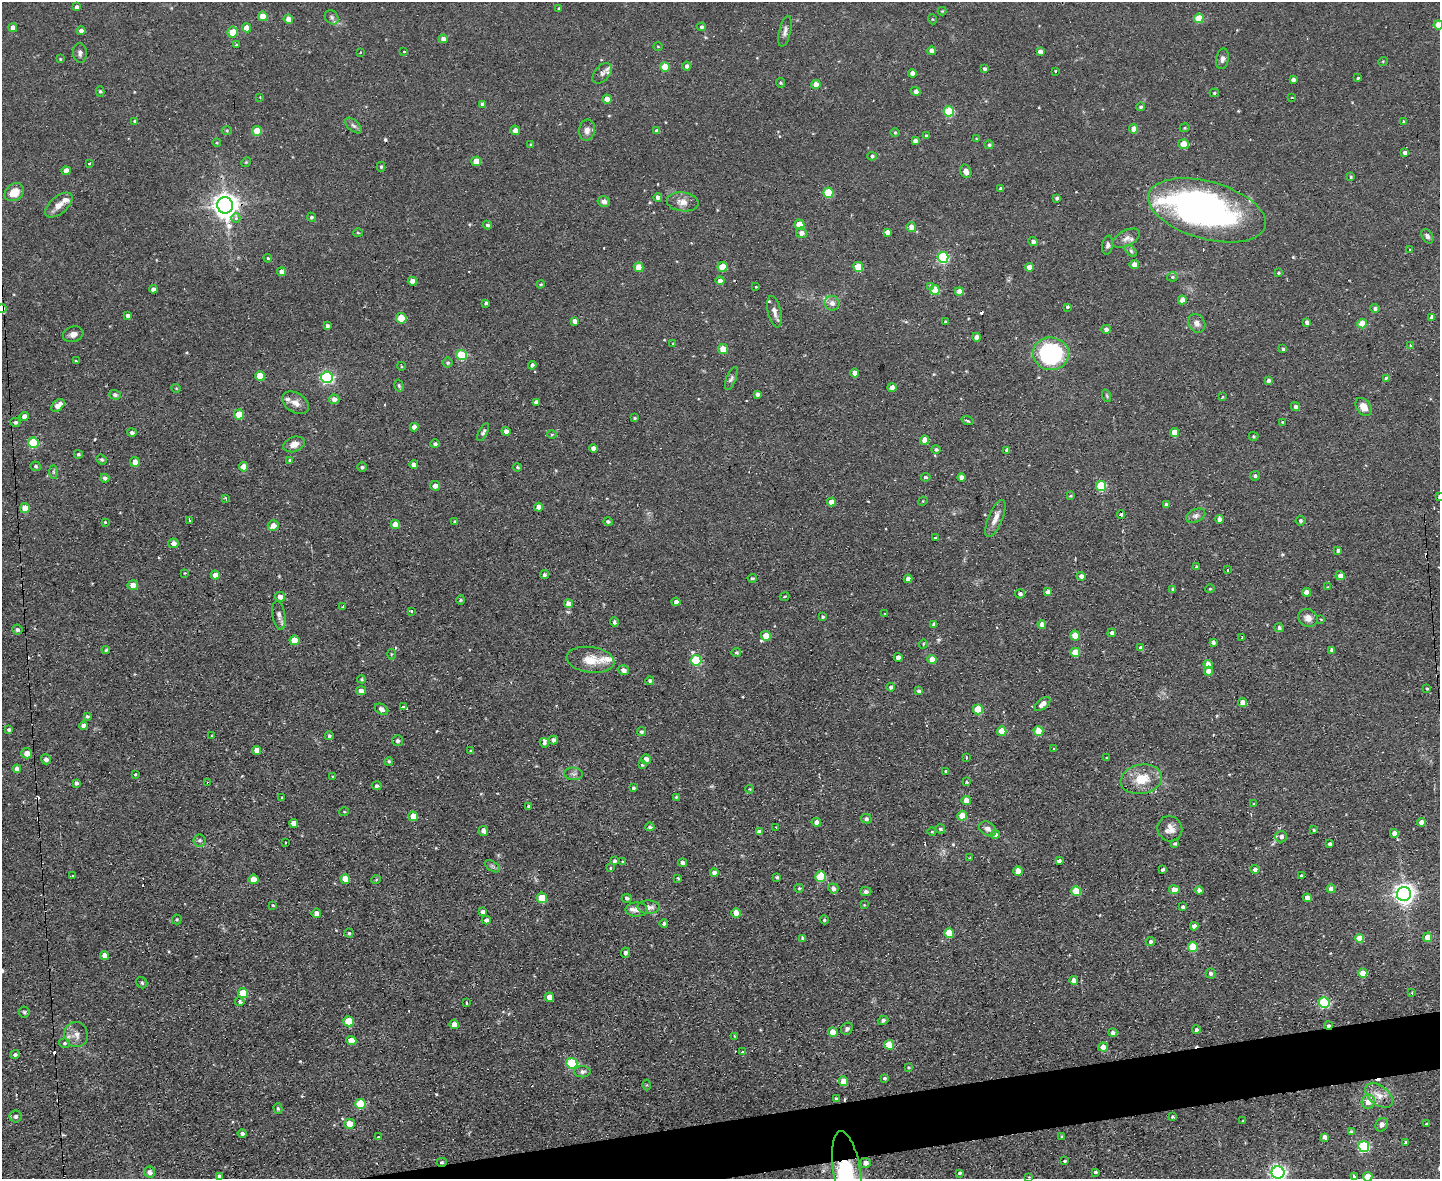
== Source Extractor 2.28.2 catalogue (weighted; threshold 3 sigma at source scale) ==
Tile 5 of 3 x 4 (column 2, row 2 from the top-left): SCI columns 1677-3114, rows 2355-3531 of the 4681 x 4708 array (HDU 1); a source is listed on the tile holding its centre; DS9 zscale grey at full resolution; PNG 1442 x 1181 px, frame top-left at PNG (2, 2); each listed source drawn as its Kron ellipse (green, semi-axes under 4 px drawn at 4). Shown black and unused: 3% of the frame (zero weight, under 2 of 3 exposures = <1% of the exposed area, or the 3 px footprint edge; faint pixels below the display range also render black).
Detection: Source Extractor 2.28.2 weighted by HDU 2 'WHT'; one run over the whole footprint, this tile lists its part. Background 0.0736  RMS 0.0069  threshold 0.0308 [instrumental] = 3 sigma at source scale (4.5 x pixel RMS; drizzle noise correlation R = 1.50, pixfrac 1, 0.05/0.05 arcsec/px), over >= 5 px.
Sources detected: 493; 2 inside a brighter object's white glare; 21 cosmic-ray / hot-pixel residue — neither listed nor drawn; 10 inside a brighter listed object's ellipse — not listed separately; the other 460 listed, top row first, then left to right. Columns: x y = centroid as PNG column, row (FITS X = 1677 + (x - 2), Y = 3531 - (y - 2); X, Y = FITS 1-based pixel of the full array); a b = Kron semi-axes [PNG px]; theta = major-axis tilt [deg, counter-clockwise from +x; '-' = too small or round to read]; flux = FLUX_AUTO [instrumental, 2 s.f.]
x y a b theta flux
76 7 4 4 - 1.7
559 9 4 3 - 1.3
942 11 4 4 - 0.59
263 16 5 4 - 12
332 17 8 6 -46 1.8
1199 18 4 4 - 17
288 19 4 4 - 5.9
932 19 5 3 - 0.61
1438 25 4 4 - 9.5
701 27 4 4 - 1.4
13 28 4 4 - 3.5
246 28 4 4 - 6.3
81 31 4 4 - 2.2
785 31 15 5 77 2.9
233 32 5 5 - 16
443 39 4 4 - 4.4
236 45 3 3 - 1.6
658 46 4 3 - 0.57
931 51 4 4 - 2.9
1040 51 4 4 - 3.4
404 52 3 3 - 1.4
80 53 10 7 -88 2.3
360 53 3 2 - 1
60 59 3 3 - 0.63
1222 59 10 6 79 2.4
1383 61 5 3 - 0.54
687 66 4 4 - 2.2
665 67 5 5 - 16
984 69 3 3 - 1.4
1055 71 3 3 - 0.94
602 73 12 7 49 3
912 73 4 4 - 4.6
1358 78 3 3 - 2.7
1293 80 4 3 - 2.6
780 83 5 4 - 0.97
816 85 4 4 - 5.7
100 91 5 4 - 0.98
916 91 5 4 - 3
1214 93 4 3 - 0.77
260 97 3 3 - 0.55
1292 98 3 2 - 0.54
607 99 4 4 - 6.1
482 104 4 4 - 1.9
1141 107 4 4 - 1.3
949 111 5 5 - 40
135 121 4 4 - 1.2
1403 122 3 3 - 2.2
353 126 10 5 -41 1.9
1185 128 5 4 - 0.83
1134 129 4 4 - 7.9
227 130 5 3 - 0.73
515 130 5 4 - 3.8
587 130 10 8 80 3.9
257 131 5 5 - 14
657 131 4 4 - 2.8
895 132 5 3 - 0.61
926 136 4 4 - 1.3
977 139 4 3 - 0.61
915 141 4 3 - 2.1
217 143 4 3 - 0.59
531 144 3 3 - 0.92
1184 144 5 5 - 12
989 145 4 4 - 1.3
1405 153 4 3 - 2.7
872 156 4 4 - 1.1
476 161 5 4 - 10
246 162 5 4 - 0.75
89 164 3 3 - 2.2
381 167 5 4 - 1.1
66 171 4 4 - 4.7
966 171 7 5 -65 3.7
1351 177 4 4 - 0.87
1001 189 4 4 - 2
14 192 10 8 36 8.8
828 193 5 5 - 28
658 197 4 4 - 2.9
1057 198 4 3 - 1.5
604 202 6 5 - 2.8
682 202 16 9 -6 6
59 205 16 8 40 5.8
225 205 8 7 - 690
1207 210 60 28 -16 230
311 217 5 4 - 1.1
236 218 5 4 - 2.2
799 224 5 5 - 11
487 225 4 4 - 1.5
911 227 5 5 - 6.5
887 232 4 4 - 3.4
358 233 5 3 - 0.66
801 233 5 5 - 3.7
1427 236 8 5 -57 1.7
1126 238 15 7 28 3.9
1033 241 5 4 - 1.9
1108 245 9 5 80 1.9
1410 249 3 2 - 0.76
1131 251 7 4 -46 1.2
943 257 5 5 - 67
268 258 4 3 - 0.64
1134 264 5 4 - 4.3
638 267 5 4 - 13
722 267 5 5 - 14
858 267 5 5 - 21
1029 267 4 4 - 6.2
282 272 4 4 - 4.9
1278 273 3 3 - 0.71
1172 277 5 4 - 1.1
412 281 4 4 - 5.2
720 281 4 4 - 4.5
541 284 4 3 - 0.84
931 286 4 3 - 3.5
756 287 3 2 - 0.82
153 289 4 4 - 2.5
935 290 5 5 - 19
959 291 4 4 - 6.2
1182 300 4 4 - 4.5
486 303 4 4 - 1.6
832 303 7 7 - 3.7
1067 307 3 3 - 9.7
2 308 4 4 - 12
1375 308 4 4 - 1.8
774 312 16 6 -77 3.8
128 315 4 3 - 1.8
1432 317 4 3 - 14
401 318 5 5 - 20
574 321 4 4 - 2.7
945 322 3 3 - 0.74
1307 322 4 3 - 2.4
1197 323 10 8 -57 3.5
1362 324 5 4 - 14
327 326 4 3 - 1.6
1106 329 4 4 - 2.4
73 334 10 7 17 3.5
976 337 4 4 - 4.1
673 344 4 3 - 0.54
1410 346 3 3 - 2.5
723 349 5 5 - 15
1283 349 4 3 - 1
1051 354 18 16 -6 92
462 355 5 5 - 38
76 361 3 2 - 0.65
448 363 5 5 - 1.1
532 365 4 4 - 1.9
401 366 4 3 - 0.55
854 373 4 4 - 4.4
260 376 5 4 - 15
327 377 6 5 - 110
731 378 12 5 69 1.9
1386 378 4 3 - 1.2
1268 381 4 4 - 2.2
399 386 6 4 -74 1.2
176 388 4 3 - 0.54
892 388 4 4 - 4.3
757 394 4 4 - 2
115 395 6 4 -16 1.8
1107 396 6 4 -72 0.96
1222 397 4 3 - 0.57
334 399 5 5 - 3.4
536 402 4 4 - 2.1
295 403 14 10 -32 4.9
58 405 8 5 42 5.6
1295 407 4 4 - 1.9
1364 407 10 7 -54 6.4
239 414 5 5 - 14
24 416 5 4 - 3.4
635 418 3 3 - 0.83
967 420 6 3 -19 0.93
15 422 5 4 - 1.5
1282 422 3 3 - 0.66
414 427 4 4 - 3.4
506 431 4 4 - 2.7
132 432 4 4 - 1.5
483 432 9 4 62 1.6
1174 432 4 4 - 9.5
552 435 5 3 - 0.7
1253 436 5 4 - 0.81
925 440 4 4 - 9.9
33 443 5 5 - 31
294 444 11 7 21 5.2
435 444 4 4 - 1.6
593 448 4 4 - 3.7
936 449 5 4 - 1.3
1007 450 4 3 - 1.9
78 454 4 4 - 1
102 460 5 4 - 1
290 461 4 3 - 1.1
135 462 5 4 - 5.1
414 464 4 4 - 3.4
36 466 5 5 - 0.85
244 467 4 4 - 7.4
362 467 5 4 - 1.1
517 467 4 3 - 0.89
53 472 7 4 -89 1.3
1255 476 5 5 - 1.5
926 477 5 4 - 1.2
961 477 4 4 - 3.4
105 478 4 4 - 2.2
435 486 5 5 - 3.7
1101 486 5 5 - 36
1070 496 4 4 - 0.67
1439 497 3 3 - 5.9
225 498 4 2 - 0.76
923 501 5 4 - 0.66
831 502 4 4 - 6.3
1166 505 4 4 - 2.2
538 507 4 4 - 5.1
25 508 5 4 - 7.7
1121 515 4 4 - 2.5
1196 516 10 6 24 2.6
995 518 20 7 67 5.5
1219 519 4 4 - 3.3
189 521 3 3 - 2.6
1300 521 5 5 - 1.5
105 522 4 4 - 0.69
455 522 3 2 - 0.79
608 522 5 4 - 1.3
395 524 4 4 - 9.4
273 526 5 5 - 4.5
935 538 4 3 - 0.74
173 543 5 4 - 2.8
1338 550 4 4 - 1.5
1197 567 4 3 - 0.98
1228 570 3 2 - 0.69
185 573 4 2 - 0.43
215 575 4 4 - 4.1
544 575 4 4 - 1.6
1081 576 4 4 - 3
1340 576 4 4 - 4.9
752 578 4 3 - 0.89
908 579 4 4 - 3.8
133 585 5 5 - 5.2
1328 587 4 4 - 0.81
1173 589 4 4 - 1.5
1210 589 5 3 - 0.53
1047 592 4 4 - 2.3
1307 592 4 4 - 4.4
1020 594 5 4 - 2
784 596 5 2 - 0.63
280 597 5 5 - 4.3
461 600 4 4 - 0.8
676 602 4 4 - 2.2
569 604 4 4 - 6.1
343 606 2 2 - 0.68
411 611 3 3 - 1.5
885 613 3 2 - 0.45
279 615 14 6 -81 3
823 617 4 3 - 0.92
1308 618 10 8 -36 4.7
1321 619 3 2 - 0.52
614 622 5 3 - 1.3
934 624 4 3 - 1.7
1042 624 4 4 - 3.3
1279 628 4 4 - 1.9
17 630 5 5 - 1.4
1112 633 4 4 - 2.1
1075 635 5 4 - 13
766 636 5 5 - 9.6
1242 638 3 2 - 0.84
294 640 5 4 - 10
1213 642 4 3 - 1.8
923 644 5 3 - 0.56
1141 648 4 4 - 2.9
106 650 4 4 - 1.1
1332 650 4 3 - 2.4
1075 652 5 4 - 13
736 653 4 4 - 1.1
391 654 5 3 - 0.65
898 658 4 4 - 5.3
932 659 5 4 - 8.1
590 660 24 13 -7 12
696 660 5 5 - 42
1208 664 4 4 - 5.7
623 670 5 5 - 3.3
1208 671 4 4 - 4
361 679 4 4 - 0.74
650 681 4 4 - 1.2
891 687 4 4 - 2.1
1427 689 4 3 - 0.77
361 691 5 4 - 3.4
919 691 4 3 - 1.5
1243 703 4 4 - 6.8
1042 704 9 5 39 4.6
403 707 4 3 - 1.6
382 709 7 5 -30 2.7
978 709 5 5 - 21
87 716 3 3 - 1.1
83 726 4 4 - 2.9
9 729 3 3 - 1.2
1002 731 5 4 - 11
1038 731 5 4 - 15
641 732 4 4 - 1.1
212 736 4 2 - 0.48
329 736 4 4 - 1.1
553 740 4 4 - 2.7
397 741 5 5 - 1.8
544 743 5 4 - 1.5
1054 749 3 3 - 0.74
257 750 4 4 - 6.1
471 751 4 3 - 0.75
27 753 5 5 - 6.6
966 757 3 2 - 1.4
1107 758 3 3 - 1
46 759 5 4 - 2.5
646 759 5 5 - 4.3
389 761 4 4 - 1.1
642 765 4 3 - 0.64
17 769 4 4 - 3.2
946 771 4 3 - 0.87
573 774 9 6 -4 2
135 775 3 3 - 1.2
333 777 3 3 - 0.64
1141 779 21 14 10 15
966 782 4 4 - 0.66
76 783 4 4 - 1.8
208 783 3 3 - 2.8
377 786 5 4 - 1.5
633 788 3 3 - 1.1
750 789 4 4 - 0.61
676 797 4 3 - 0.64
282 798 3 2 - 1.1
966 800 5 4 - 5.5
1253 804 4 3 - 0.65
528 806 4 3 - 0.86
344 812 5 3 - 0.57
413 816 5 4 - 8.9
962 816 5 4 - 8.7
866 819 5 4 - 1.6
816 822 4 4 - 3
1421 822 4 4 - 4
293 823 4 4 - 4.8
650 827 4 4 - 1.3
776 827 2 2 - 0.71
940 829 5 4 - 1.3
988 829 9 6 -31 3
1170 829 13 12 - 5.8
1314 830 3 3 - 0.86
483 831 5 4 - 3.8
759 832 4 4 - 3.3
932 832 4 3 - 0.55
1394 833 4 4 - 4.1
995 835 5 4 - 2.1
1281 837 6 5 - 2.7
199 840 6 6 - 1.5
285 843 3 2 - 1.1
1175 843 4 4 - 1.2
1330 844 3 3 - 1.5
970 858 4 3 - 0.67
614 861 4 4 - 1.3
1059 861 3 3 - 69
623 862 4 3 - 0.81
683 863 4 4 - 2.7
492 866 8 5 -31 1.6
611 868 3 3 - 2
1255 869 4 4 - 2.4
1163 870 4 3 - 1.9
1018 871 4 4 - 7.9
714 873 4 4 - 3.4
73 876 3 3 - 1.4
1301 876 3 3 - 0.81
777 877 3 3 - 1.2
821 877 5 5 - 32
678 878 4 3 - 0.65
253 879 5 4 - 9.6
345 879 5 4 - 9.5
376 880 5 3 - 0.68
799 888 5 4 - 0.88
833 888 5 5 - 3.1
1331 889 4 4 - 5.7
1174 890 5 4 - 7.6
1199 890 4 4 - 3
1076 891 5 4 - 19
866 892 5 4 - 1.7
1404 894 7 7 - 400
542 898 5 5 - 19
627 898 5 4 - 1.3
1307 898 4 4 - 4.2
273 905 4 3 - 0.74
864 905 3 3 - 0.49
649 907 11 6 -1 3.8
1183 907 4 4 - 1.2
637 909 11 7 -2 3.3
482 912 4 4 - 2
316 913 5 4 - 3.8
736 913 5 4 - 7
177 919 5 5 - 0.75
486 920 4 4 - 2.2
824 920 4 4 - 0.95
664 923 4 4 - 1.4
1194 926 4 4 - 2.7
349 933 4 4 - 1
949 933 5 5 - 18
1427 937 4 4 - 10
803 938 4 4 - 2.1
1359 938 4 4 - 8.4
1150 942 5 4 - 1.8
1193 947 5 5 - 20
625 953 5 4 - 2
104 955 4 4 - 4.3
1210 973 5 4 - 1.8
1363 973 5 4 - 10
1074 980 4 4 - 3.8
142 983 6 5 - 1.3
243 993 5 5 - 18
1412 993 3 2 - 0.71
549 997 5 4 - 5.3
240 1002 5 4 - 3.1
466 1003 4 2 - 0.77
1324 1003 5 5 - 64
24 1012 5 5 - 1.2
883 1020 5 4 - 1.7
348 1021 5 5 - 18
454 1024 5 4 - 6.4
1328 1025 4 3 - 1.9
847 1029 6 5 - 1.6
1196 1030 4 4 - 1.7
833 1032 5 4 - 9.4
1113 1033 4 4 - 2.2
76 1035 12 11 - 5.6
734 1036 4 2 - 0.45
351 1040 5 4 - 10
64 1043 5 4 - 1.2
889 1045 5 4 - 15
1103 1047 5 4 - 6.2
742 1052 3 3 - 1.6
15 1054 4 4 - 1.6
572 1063 5 5 - 42
908 1067 3 3 - 0.69
582 1072 8 5 1 2.2
884 1078 4 4 - 1.4
844 1081 5 4 - 10
646 1085 5 3 - 0.63
1379 1095 16 9 -37 7.1
836 1099 4 3 - 1.3
1368 1102 7 6 - 6.5
360 1104 5 5 - 27
278 1109 5 4 - 0.94
16 1116 6 6 - 1.9
1172 1117 4 3 - 1
1243 1120 4 2 - 0.5
349 1124 5 5 - 8.6
1426 1124 2 2 - 0.55
1382 1125 7 6 - 2.7
1351 1132 4 3 - 1.4
242 1134 4 4 - 1.7
1062 1136 3 3 - 0.85
378 1137 3 3 - 1
1325 1137 4 4 - 3.4
1405 1142 3 3 - 2.1
1364 1147 5 5 - 69
1065 1161 3 2 - 0.8
442 1162 5 4 - 1.2
865 1163 5 5 - 3.4
847 1171 40 13 -80 57
150 1172 5 5 - 2.7
1095 1172 3 3 - 1.3
960 1173 4 3 - 1.1
1278 1173 6 6 - 220
219 1176 4 3 - 2.3
1029 1177 3 3 - 0.52
1354 1177 3 3 - 7.1
1368 1177 5 4 - 13
Overlapping masked pixels (flux is a lower limit): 5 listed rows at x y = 2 308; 208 783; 1328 1025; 442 1162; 847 1171
Isophote crosses this tile's border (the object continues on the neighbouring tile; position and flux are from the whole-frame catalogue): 7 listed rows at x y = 1438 25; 2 308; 1439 497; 847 1171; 1278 1173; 1354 1177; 1368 1177